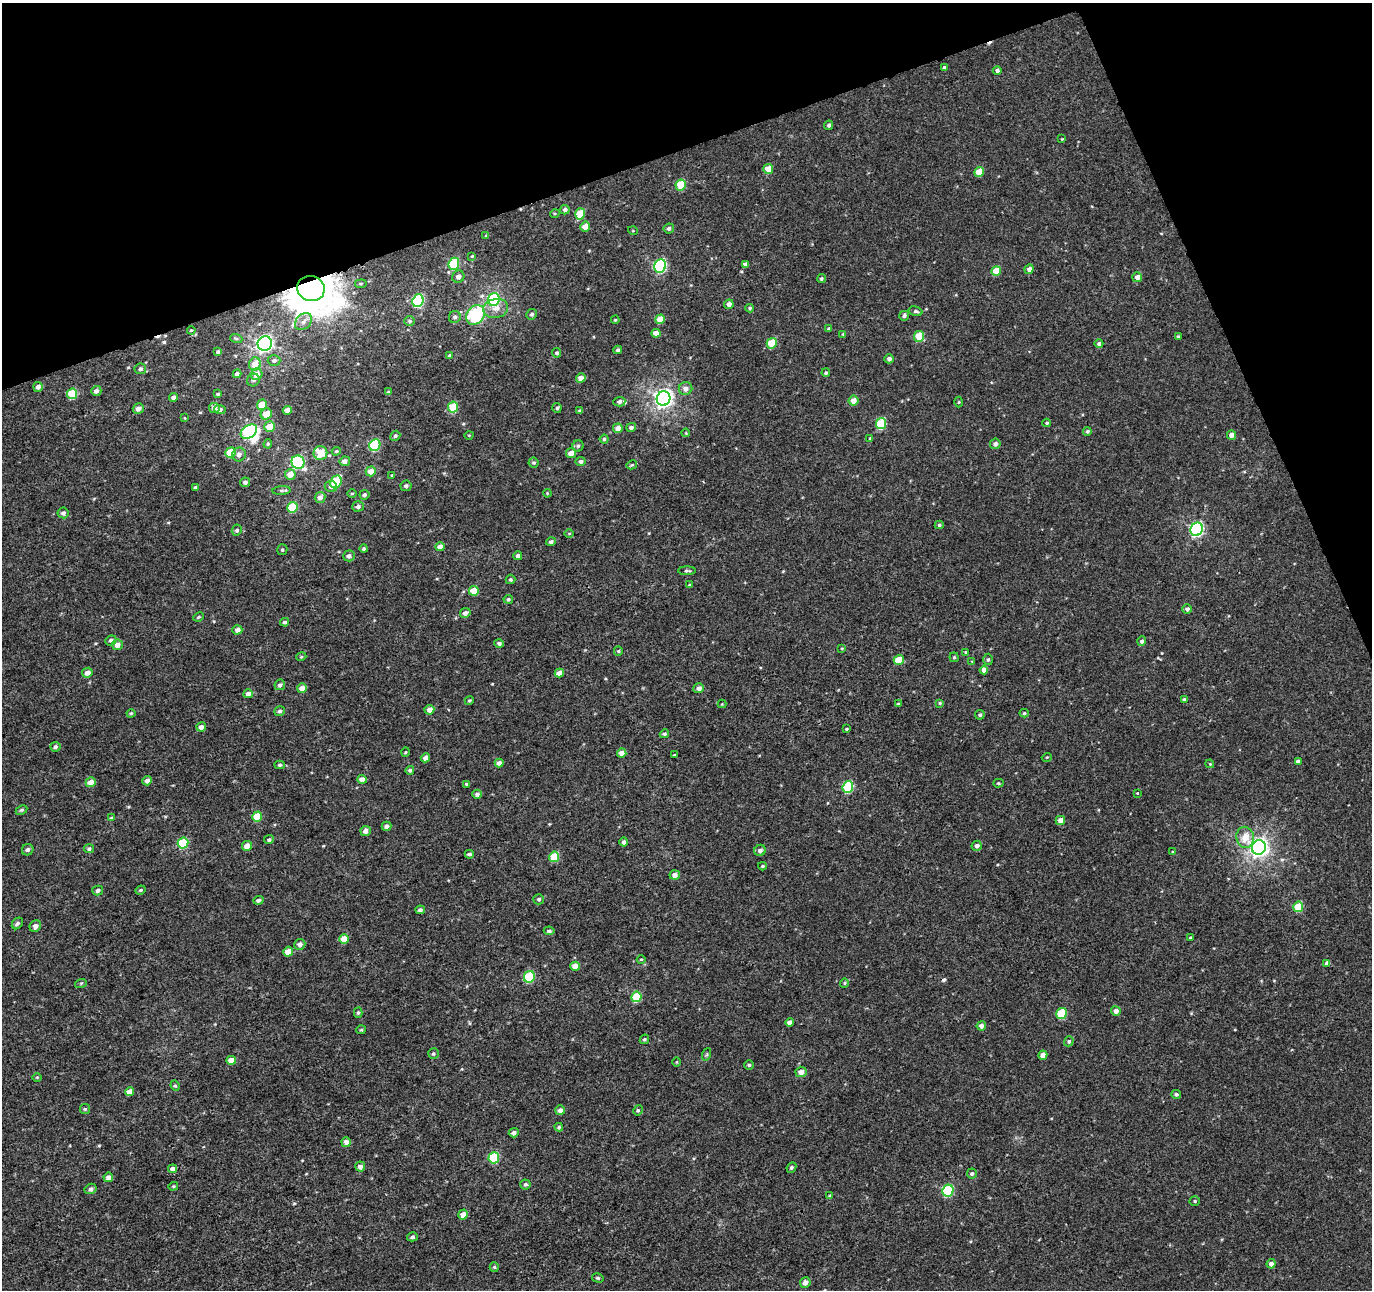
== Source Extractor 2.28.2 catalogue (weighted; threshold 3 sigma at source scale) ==
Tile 3 of 4 x 4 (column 3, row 1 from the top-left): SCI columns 2797-4166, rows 3996-5283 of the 5660 x 5457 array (HDU 1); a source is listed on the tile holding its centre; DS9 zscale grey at full resolution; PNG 1374 x 1292 px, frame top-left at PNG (2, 3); each listed source drawn as its Kron ellipse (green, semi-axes under 4 px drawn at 4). Shown black and unused: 18% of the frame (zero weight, under 3 of 4 exposures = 5% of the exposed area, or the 3 px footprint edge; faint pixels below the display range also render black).
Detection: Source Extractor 2.28.2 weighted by HDU 2 'WHT'; one run over the whole footprint, this tile lists its part. Background 0.00192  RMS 0.0036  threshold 0.0161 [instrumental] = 3 sigma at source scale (4.5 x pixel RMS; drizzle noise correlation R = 1.50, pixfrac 1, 0.0396/0.0396 arcsec/px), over >= 5 px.
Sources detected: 286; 1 inside a brighter object's white glare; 3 cosmic-ray / hot-pixel residue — neither listed nor drawn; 1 inside a brighter listed object's ellipse — not listed separately; the other 281 listed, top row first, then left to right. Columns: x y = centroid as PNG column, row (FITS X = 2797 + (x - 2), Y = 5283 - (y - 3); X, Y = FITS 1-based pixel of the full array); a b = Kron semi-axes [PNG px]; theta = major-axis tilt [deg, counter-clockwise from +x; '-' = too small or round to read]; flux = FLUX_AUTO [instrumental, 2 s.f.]
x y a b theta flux
944 67 4 3 - 0.41
997 70 4 4 - 0.92
829 125 4 4 - 0.74
1062 139 3 3 - 0.25
768 169 5 5 - 4.2
979 172 5 4 - 5.5
681 185 5 5 - 9.3
565 210 5 4 - 1.2
555 213 5 3 - 0.37
580 214 6 5 - 6.9
585 227 5 5 - 3.1
669 228 5 5 - 0.86
633 231 5 3 - 0.29
486 236 4 4 - 0.33
472 256 4 3 - 0.33
454 264 6 5 - 16
745 264 4 4 - 1.4
660 266 7 6 - 46
1029 269 5 4 - 1.4
996 271 5 4 - 5.7
458 277 6 5 - 1.5
1137 277 5 5 - 1.8
821 279 4 4 - 0.56
361 284 6 4 7 0.49
311 289 14 12 -17 1000
494 299 6 5 - 25
418 301 6 5 - 33
729 304 5 4 - 1.6
496 308 12 9 13 3.1
750 308 4 3 - 0.53
916 311 7 4 -16 0.71
532 314 5 5 - 0.74
475 315 10 8 49 21
904 316 5 5 - 0.84
455 317 6 5 - 1
660 319 5 4 - 4.5
615 320 4 3 - 0.3
410 321 5 5 - 0.54
303 322 9 7 45 1.9
829 329 4 3 - 0.68
191 330 4 3 - 0.27
656 333 4 4 - 2.6
843 334 4 4 - 0.34
919 336 5 5 - 7.1
1178 336 4 4 - 0.44
236 338 6 4 -19 0.44
772 343 5 5 - 9.9
265 344 7 7 - 120
1099 344 4 4 - 0.82
618 350 4 4 - 0.64
218 352 4 4 - 0.62
557 353 4 4 - 0.76
450 356 4 4 - 0.5
889 359 5 4 - 1.1
274 360 6 5 - 0.87
255 364 6 6 - 4.4
140 369 6 5 - 0.9
826 373 4 4 - 0.55
237 374 4 4 - 1.1
257 374 6 5 - 3.4
581 378 5 4 - 2.5
253 380 6 6 - 0.91
38 387 5 4 - 1.8
686 388 7 6 - 1.9
96 391 5 5 - 1.2
389 392 3 3 - 0.66
72 394 5 5 - 13
218 394 3 3 - 0.48
173 397 4 4 - 1.3
663 399 7 6 - 160
853 401 5 5 - 3.2
619 402 6 5 - 0.97
959 402 5 3 - 0.31
262 405 5 5 - 5.2
453 407 5 5 - 10
214 408 5 5 - 2.1
557 408 5 4 - 0.7
138 409 5 5 - 1.9
220 410 5 4 - 1
287 410 4 4 - 2.1
580 411 4 3 - 0.52
266 414 6 5 - 4.5
185 418 4 2 - 0.23
1047 423 4 4 - 0.46
881 424 6 5 - 13
270 426 5 5 - 4.8
631 427 5 4 - 0.85
618 428 5 5 - 2.2
1087 431 4 4 - 0.64
249 432 9 6 35 31
686 433 4 3 - 0.31
469 435 4 3 - 0.27
1232 435 4 4 - 2.2
395 436 5 4 - 0.68
870 438 4 3 - 0.31
604 439 4 4 - 0.57
268 444 5 4 - 0.41
995 444 5 5 - 1.4
375 445 6 5 - 21
578 446 5 5 - 0.63
336 451 4 3 - 0.45
230 453 5 5 - 6.5
320 453 7 7 - 7.6
571 453 5 5 - 2.9
239 454 7 6 - 1.3
345 461 5 5 - 1.6
581 461 5 4 - 1
298 462 7 6 - 33
534 463 5 5 - 0.63
632 465 5 4 - 0.4
371 471 5 4 - 3.3
290 474 5 5 - 3.4
392 475 3 2 - 0.22
245 482 5 4 - 0.97
336 482 7 5 59 15
331 486 6 5 - 1.1
406 486 5 5 - 0.9
195 487 4 3 - 0.55
282 491 9 4 5 0.8
547 493 4 3 - 0.3
352 494 5 3 - 0.35
364 495 5 4 - 0.88
320 497 6 5 - 2.1
358 506 5 5 - 1
292 507 5 5 - 12
63 513 5 5 - 1.1
939 525 4 4 - 0.58
1197 529 7 6 - 63
237 530 5 5 - 0.79
569 533 5 3 - 0.31
551 542 5 4 - 0.81
440 547 4 4 - 2.7
364 549 4 4 - 0.52
282 550 5 5 - 0.61
349 556 6 5 - 1.3
518 556 4 4 - 1.2
687 571 9 4 0 0.67
510 579 5 4 - 0.5
689 585 4 4 - 0.39
474 591 5 5 - 5
508 599 5 4 - 0.56
1187 609 5 4 - 1.1
465 613 5 5 - 1.4
199 617 5 3 - 0.45
285 622 4 4 - 0.76
237 630 5 4 - 1.8
111 640 6 5 - 0.79
1142 641 5 4 - 0.75
499 643 4 4 - 0.8
117 645 5 5 - 2.4
842 648 4 3 - 0.28
618 651 5 4 - 0.45
966 652 4 3 - 0.39
301 657 5 3 - 0.37
954 657 4 4 - 0.46
988 659 5 4 - 0.61
899 660 5 5 - 5.9
972 661 4 2 - 0.22
984 670 4 4 - 2.2
87 673 5 5 - 1.9
559 673 5 4 - 2.1
280 685 5 5 - 1
302 688 5 5 - 2.7
699 688 5 5 - 1.7
248 694 5 4 - 1.9
469 700 5 4 - 0.44
1184 700 4 4 - 0.67
940 703 4 3 - 0.47
722 704 4 4 - 0.3
898 704 4 3 - 0.47
429 710 5 4 - 2.1
280 711 5 4 - 0.83
131 713 4 4 - 0.38
1024 713 4 4 - 0.45
980 715 5 4 - 0.57
201 727 5 4 - 1.6
847 729 4 3 - 0.4
664 734 5 4 - 0.58
55 747 5 5 - 0.83
405 752 5 3 - 0.31
622 753 4 4 - 2.6
674 755 4 3 - 0.27
1047 757 5 3 - 0.31
425 758 5 4 - 1.6
1298 761 4 4 - 1.1
499 763 4 4 - 1.5
1210 764 4 3 - 0.34
280 765 5 4 - 0.64
410 770 4 4 - 0.67
362 779 4 4 - 2.4
147 781 5 4 - 1.6
91 782 5 5 - 3.3
998 783 5 4 - 0.39
467 784 4 3 - 0.62
848 787 6 5 - 22
1137 793 3 2 - 0.24
477 794 5 4 - 1.1
22 810 6 4 27 0.54
257 817 5 5 - 8.2
111 818 4 3 - 0.35
1060 820 5 4 - 2.5
386 826 5 4 - 1.2
366 831 5 5 - 1.7
1245 837 10 9 - 5
269 840 5 4 - 0.65
624 842 4 4 - 1
183 843 5 5 - 15
247 846 5 5 - 2.6
977 846 5 5 - 1.2
1259 847 7 7 - 170
89 849 5 4 - 0.74
28 850 6 5 - 0.94
760 850 6 5 - 1.2
1173 852 4 3 - 0.3
469 854 4 4 - 0.74
554 857 5 5 - 11
762 866 4 3 - 0.4
675 875 5 5 - 2
98 890 5 4 - 1.1
141 890 5 3 - 0.46
539 899 5 5 - 0.74
258 900 5 4 - 0.88
1298 907 5 5 - 11
420 910 5 4 - 0.85
17 923 6 5 - 0.79
35 926 6 5 - 1.7
549 931 5 4 - 0.74
1190 938 3 3 - 0.34
344 939 5 4 - 4.8
300 944 6 5 - 1.6
288 952 5 5 - 3.3
641 959 4 3 - 0.31
1327 963 4 4 - 1.3
575 966 5 4 - 2.9
529 977 6 5 - 18
81 983 6 3 18 0.42
844 983 4 4 - 0.4
636 997 5 5 - 13
1116 1011 5 5 - 1.7
358 1013 5 4 - 0.58
1062 1013 5 5 - 14
790 1022 4 4 - 1.7
981 1026 4 4 - 1.3
361 1030 5 4 - 0.42
644 1039 5 4 - 0.52
1069 1041 5 4 - 0.62
433 1054 5 5 - 0.52
707 1054 6 4 71 0.54
1043 1055 4 4 - 2.3
231 1060 4 4 - 4.1
677 1062 5 3 - 0.3
749 1065 5 5 - 0.57
801 1072 5 5 - 2.2
37 1077 5 3 - 0.31
175 1086 5 4 - 0.46
130 1092 4 4 - 3.5
1176 1094 5 4 - 0.71
85 1109 5 5 - 0.48
560 1110 5 5 - 1.4
638 1110 5 4 - 0.55
559 1127 4 4 - 0.49
514 1133 5 4 - 1.2
346 1142 5 4 - 1.9
494 1158 6 5 - 20
360 1166 5 5 - 1.5
791 1167 5 4 - 0.7
173 1169 4 4 - 1.5
972 1174 5 5 - 0.74
108 1177 5 4 - 1.7
525 1184 5 5 - 0.78
173 1186 5 4 - 0.39
91 1189 6 5 - 1.1
948 1190 6 5 - 27
830 1196 4 4 - 0.37
1195 1201 5 4 - 0.51
463 1214 5 4 - 2.7
412 1237 5 4 - 0.79
1271 1264 4 4 - 1.8
494 1267 5 4 - 0.44
598 1278 6 4 -16 0.57
805 1282 5 5 - 1.8
Overlapping masked pixels (flux is a lower limit): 1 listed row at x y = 311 289